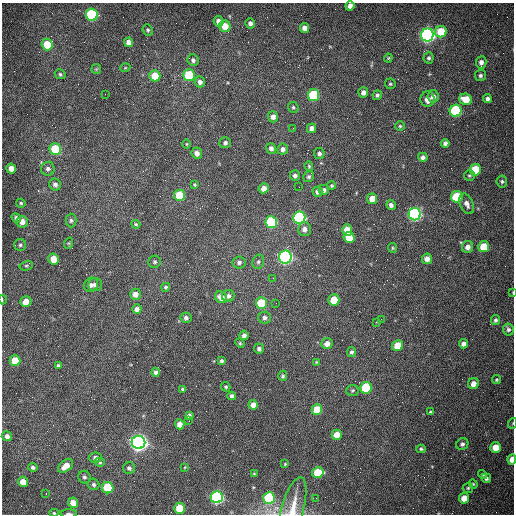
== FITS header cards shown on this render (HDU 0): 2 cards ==
NAXIS1  =                  512 /fastest changing axis
NAXIS2  =                  512 /next to fastest changing axis

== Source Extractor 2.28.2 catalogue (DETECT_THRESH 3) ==
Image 512 x 512 px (HDU 0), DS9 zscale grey, 1 PNG px = 1 image px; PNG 516 x 516 px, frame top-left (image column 1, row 512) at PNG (2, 3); each listed source drawn as its Kron ellipse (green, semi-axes under 4 px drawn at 4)
Background 1530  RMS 23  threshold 69.7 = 3 sigma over >= 5 px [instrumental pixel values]
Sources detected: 170; all 170 listed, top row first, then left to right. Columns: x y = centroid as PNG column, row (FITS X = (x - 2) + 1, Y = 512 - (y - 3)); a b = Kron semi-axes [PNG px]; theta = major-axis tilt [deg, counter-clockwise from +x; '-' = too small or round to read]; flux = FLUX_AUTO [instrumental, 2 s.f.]
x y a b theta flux
350 6 5 4 - 6.6e+03
92 15 6 6 - 2.2e+05
219 21 5 5 - 9.5e+03
250 23 5 4 - 5.2e+03
225 26 6 5 - 2.3e+04
304 28 5 4 - 9.2e+03
148 30 6 5 - 2.6e+03
441 32 6 5 - 4.6e+04
427 35 6 6 - 7.2e+05
128 42 5 4 - 8.6e+03
47 44 6 5 - 4.5e+04
388 58 4 4 - 1.7e+03
429 58 5 5 - 3.0e+03
193 60 6 5 - 4.6e+03
481 62 6 5 - 6.8e+03
125 68 5 3 - 1.4e+03
96 69 5 5 - 1.9e+03
60 74 5 4 - 2.9e+03
189 75 6 5 - 9.6e+04
155 76 6 5 - 2.7e+04
480 76 5 5 - 3.5e+03
200 82 5 5 - 6.5e+03
390 84 5 5 - 2.2e+03
363 92 5 5 - 7.4e+03
105 94 2 2 - 8.0e+02
313 95 6 5 - 1.3e+05
377 95 5 4 - 3.1e+03
433 96 6 5 - 7.2e+03
427 99 7 7 - 1.3e+04
466 99 6 5 - 3.2e+04
487 99 4 4 - 5.1e+03
293 107 5 5 - 2.6e+03
456 111 6 6 - 2.0e+05
273 117 5 5 - 8.1e+03
400 126 4 4 - 2.1e+03
293 128 2 2 - 7.8e+02
312 128 5 4 - 7.5e+03
225 143 6 5 - 4.1e+03
445 143 4 4 - 4.7e+03
187 144 5 3 - 1.3e+03
271 148 5 5 - 5.4e+03
55 149 6 5 - 7.1e+04
283 149 5 5 - 6.2e+03
197 153 5 5 - 6.8e+03
319 153 5 5 - 4.4e+03
423 157 5 4 - 5.0e+03
309 166 5 3 - 1.8e+03
11 168 5 5 - 1.1e+04
48 169 7 7 - 5.1e+03
475 170 6 5 - 6.0e+04
295 175 5 5 - 4.8e+03
469 175 5 5 - 2.6e+03
309 177 5 5 - 3.4e+03
502 181 6 5 - 3.2e+03
55 185 6 6 - 4.8e+03
195 185 4 4 - 2.1e+03
332 185 4 4 - 2.2e+03
299 187 2 2 - 8.6e+02
264 188 5 4 - 1.1e+04
324 190 5 5 - 4.7e+03
317 192 5 5 - 6.4e+03
179 195 5 5 - 6.2e+04
457 197 6 5 - 8.8e+04
372 199 5 5 - 1.9e+04
21 203 4 4 - 2.4e+03
467 204 11 6 -65 8.0e+03
391 205 5 5 - 5.3e+03
415 214 6 6 - 4.4e+05
299 217 6 6 - 2.6e+05
16 218 5 4 - 4.3e+03
71 220 7 5 -89 3.4e+03
22 222 6 5 - 1.0e+04
271 222 6 6 - 2.0e+05
136 224 4 3 - 1.9e+03
304 229 7 6 - 8.0e+03
347 230 5 5 - 2.7e+04
349 237 5 5 - 3.4e+04
69 243 6 4 71 1.5e+03
20 245 6 6 - 3.2e+03
467 247 6 5 - 8.3e+03
484 247 5 5 - 4.7e+04
393 248 5 4 - 1.8e+03
285 257 6 6 - 5.5e+05
53 259 5 5 - 2.2e+04
427 259 5 5 - 9.2e+03
154 262 6 6 - 3.1e+03
239 262 6 6 - 4.8e+03
258 262 7 5 75 3.1e+03
26 266 7 4 15 2.3e+03
273 278 2 2 - 8.6e+02
91 285 7 6 - 4.7e+03
95 285 7 6 - 5.8e+03
166 287 4 4 - 2.7e+03
513 293 3 2 - 1.2e+03
135 294 5 5 - 8.6e+03
228 296 6 6 - 5.2e+03
221 297 6 5 - 1.4e+04
2 300 5 2 - 1.2e+03
334 300 5 5 - 3.2e+04
26 301 5 5 - 1.6e+04
261 303 6 5 - 6.8e+04
276 303 2 2 - 1.1e+03
137 309 5 4 - 6.2e+03
186 318 5 5 - 4.8e+03
265 318 6 6 - 4.8e+03
381 319 2 2 - 8.0e+02
496 320 5 4 - 3.9e+03
376 322 2 2 - 8.8e+02
508 329 6 5 - 4.1e+03
244 335 5 4 - 5.7e+03
240 343 5 4 - 1.8e+03
327 344 6 5 - 1.0e+04
463 344 4 4 - 5.7e+03
397 346 5 5 - 3.1e+04
259 349 5 5 - 4.4e+03
351 352 5 4 - 3.7e+03
15 360 5 5 - 2.9e+04
221 361 3 3 - 2.7e+03
316 362 4 3 - 1.5e+03
58 366 4 3 - 2.8e+03
156 372 4 4 - 4.8e+03
283 376 5 4 - 3.0e+03
496 380 5 4 - 2.2e+03
473 384 5 5 - 1.1e+04
226 387 5 4 - 2.3e+03
366 388 6 5 - 1.0e+05
183 389 4 3 - 3.5e+03
352 390 6 5 - 2.8e+03
232 396 4 4 - 4.7e+03
253 405 5 4 - 1.3e+04
317 410 5 5 - 4.3e+04
431 412 3 3 - 2.2e+03
189 416 4 4 - 4.4e+03
189 421 2 2 - 7.4e+02
513 423 5 3 - 1.3e+03
180 424 5 4 - 1.3e+04
337 435 5 5 - 2.5e+04
7 436 5 5 - 6.9e+03
139 442 7 6 - 1.1e+06
462 444 6 5 - 4.1e+03
496 447 5 5 - 2.4e+04
421 449 4 4 - 2.5e+03
95 458 6 5 - 5.3e+03
512 459 5 4 - 1.5e+04
100 462 5 4 - 2.2e+03
285 464 3 2 - 1.2e+03
66 466 9 5 37 1.4e+04
33 467 5 4 - 3.5e+03
185 467 3 2 - 1.1e+03
129 468 6 6 - 3.8e+03
318 473 6 5 - 6.1e+04
254 474 3 3 - 1.5e+03
482 474 5 3 - 2.6e+03
84 477 6 6 - 3.6e+03
486 478 5 5 - 3.8e+03
23 482 5 5 - 2.1e+04
94 484 6 5 - 3.4e+03
473 484 4 4 - 1.6e+03
108 488 6 5 - 7.6e+04
468 488 5 5 - 2.2e+03
46 494 2 2 - 8.4e+02
217 497 6 6 - 4.1e+05
269 498 6 5 - 1.5e+05
316 498 2 2 - 3.5e+03
464 498 5 5 - 2.1e+04
73 503 5 5 - 1.6e+04
179 508 5 5 - 4.2e+04
293 508 31 11 74 2.9e+04
54 513 4 4 - 1.8e+03
69 514 8 2 -2 3.3e+03
At the frame edge (FLAGS 8, measured only in part): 9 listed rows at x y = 350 6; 513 293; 2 300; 513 423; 512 459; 269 498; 293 508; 54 513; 69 514